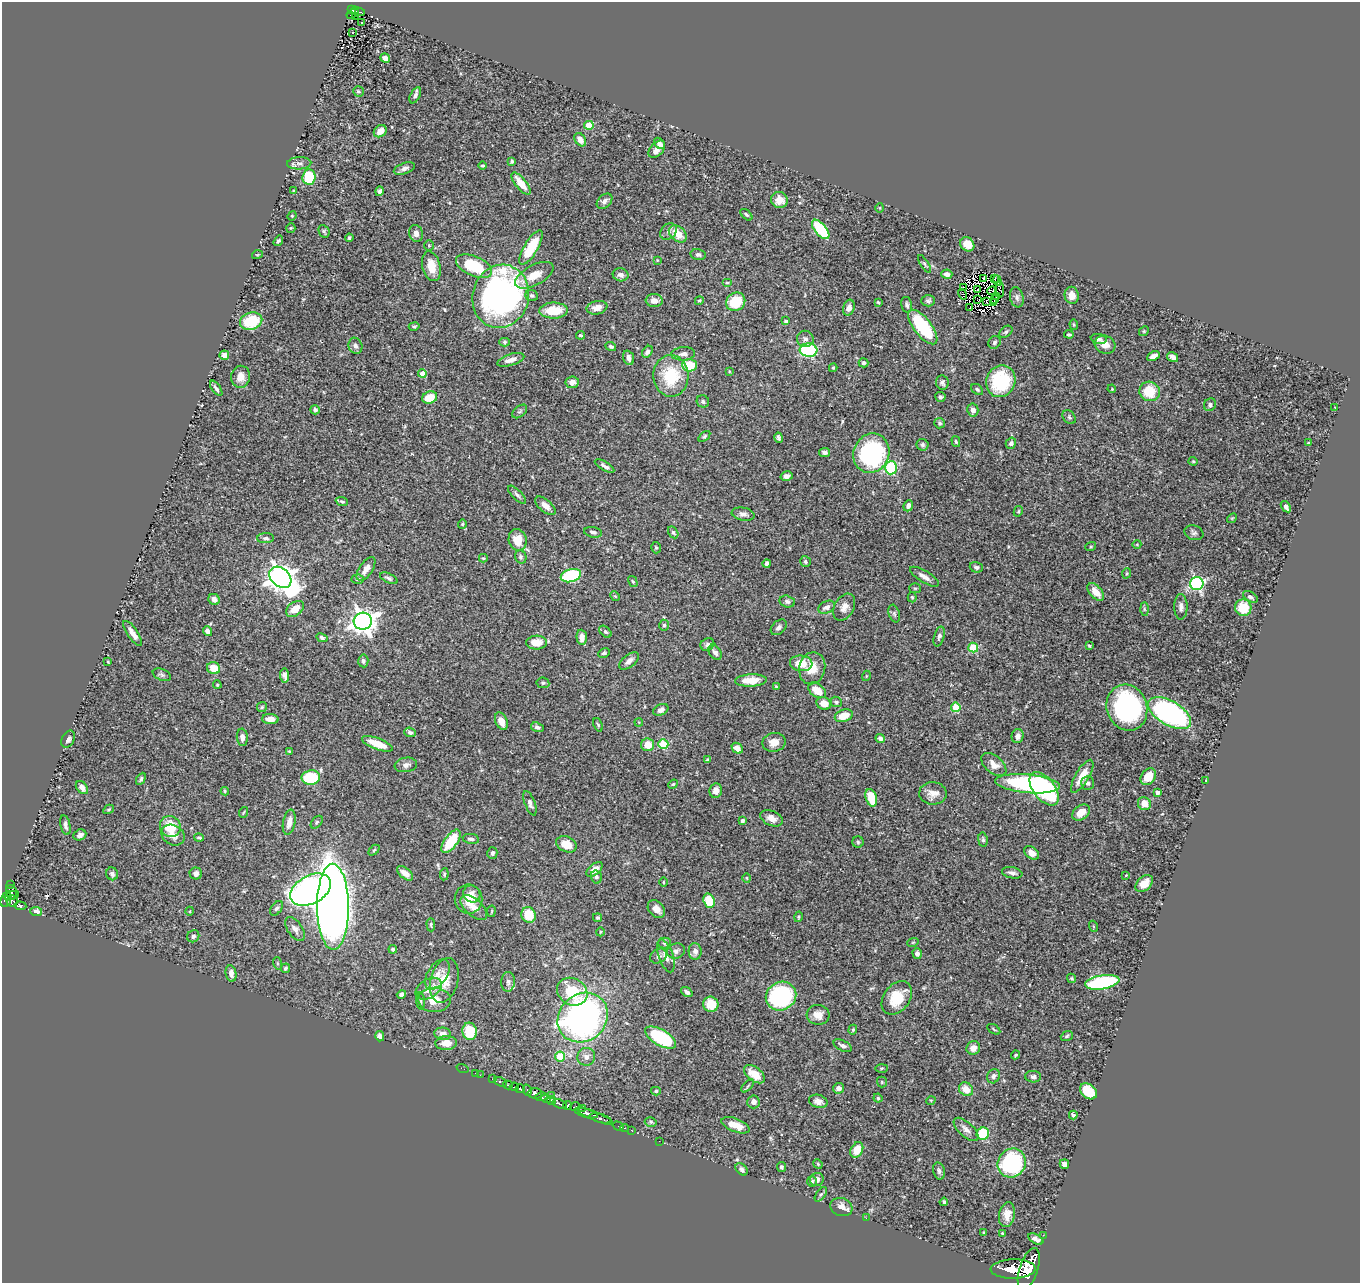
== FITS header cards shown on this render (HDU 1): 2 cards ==
NAXIS1  =                 1358
NAXIS2  =                 1281

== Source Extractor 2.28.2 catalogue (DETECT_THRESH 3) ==
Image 1358 x 1281 px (HDU 1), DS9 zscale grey, 1 PNG px = 1 image px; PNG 1362 x 1285 px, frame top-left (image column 1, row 1281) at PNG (2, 2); each listed source drawn as its Kron ellipse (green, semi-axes under 4 px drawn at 4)
Background 0.452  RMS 0.021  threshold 0.0634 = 3 sigma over >= 5 px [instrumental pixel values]
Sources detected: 416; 3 with non-positive FLUX_AUTO (blend fragments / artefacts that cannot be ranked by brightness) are neither listed nor drawn; the other 413 listed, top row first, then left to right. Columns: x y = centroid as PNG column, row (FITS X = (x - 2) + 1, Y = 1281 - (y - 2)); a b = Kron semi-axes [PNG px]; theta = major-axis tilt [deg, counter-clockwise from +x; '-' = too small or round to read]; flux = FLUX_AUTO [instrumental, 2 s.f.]
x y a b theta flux
351 10 4 4 - 43
358 11 7 3 -17 76
353 13 7 2 33 24
355 16 2 2 - 3.8
362 23 3 2 - 1.6
353 32 2 2 - 1.3
385 58 5 4 - 7.1
358 91 5 5 - 2.7
415 95 9 5 61 4.7
589 125 5 4 - 43
380 131 7 5 40 12
580 140 7 5 -57 11
660 143 6 4 -46 4.6
657 149 10 6 46 9.8
512 161 4 4 - 2.1
299 163 12 6 2 6.2
482 166 4 4 - 2.1
404 168 11 5 19 5.3
309 177 7 6 - 52
521 184 13 5 -51 22
294 190 4 3 - 1.2
379 191 5 4 - 4
779 200 8 8 - 14
604 201 9 6 44 5.9
880 208 5 3 - 1.4
746 215 7 4 -44 2.7
292 216 5 4 - 1.7
291 228 5 4 - 1.5
821 229 11 5 -50 77
324 231 6 5 - 2.3
668 232 9 7 45 5.8
416 233 8 7 - 6.7
678 234 10 7 -42 22
349 238 4 3 - 2.1
278 241 5 4 - 2.5
967 244 8 6 -49 16
429 245 5 4 - 1.8
531 248 19 7 59 64
698 254 7 5 -13 4.3
257 255 5 3 - 1.2
657 260 4 3 - 1
925 264 10 4 -57 2.7
431 266 15 9 -76 22
474 266 19 9 -24 71
947 274 5 4 - 5.9
534 275 21 10 28 24
621 275 8 6 -11 5.3
984 278 4 2 - 1.8
994 279 3 3 - 0.26
997 281 5 3 - 1.1
727 283 5 4 - 1.6
963 288 3 2 - 2.2
978 290 2 2 - 1
1000 290 8 4 -89 0.46
992 291 5 2 - 2.1
962 294 6 3 -57 1.8
1072 295 8 7 - 11
501 296 32 28 73 550
532 296 6 5 - 3.2
996 297 2 2 - 0.77
1017 297 10 6 -77 4.7
995 299 3 2 - 1.2
978 300 2 2 - 1.4
654 301 8 6 -4 9.4
699 301 4 4 - 2.2
928 301 7 5 2 3.3
987 301 3 2 - 1.8
736 302 10 9 - 48
878 302 4 4 - 1.6
994 303 4 2 - 2.1
907 305 8 5 -77 3.5
597 308 10 6 10 9.6
849 308 8 5 72 6.1
970 308 3 2 - 2.3
554 311 14 8 1 36
251 321 11 8 15 61
786 321 4 3 - 2.1
1074 325 5 4 - 1.7
414 326 5 4 - 2.1
923 327 21 8 -52 92
1144 331 5 4 - 1.5
1006 332 7 5 38 2.6
1069 334 5 3 - 2
580 335 4 3 - 1.9
805 339 8 8 - 5.3
1099 339 8 5 -8 4.3
505 342 5 4 - 2.2
994 342 6 5 - 3.3
1105 345 11 8 -26 11
355 346 8 6 -70 4.7
611 346 5 4 - 2.5
809 350 9 6 -6 190
647 352 6 5 - 4.9
683 354 12 6 3 7.4
224 355 5 4 - 9.1
1153 356 7 4 27 7.8
1173 357 6 4 -31 6.5
629 358 7 5 -70 7.1
511 360 14 5 17 9.7
864 363 5 4 - 3.2
689 365 7 6 - 39
833 368 4 3 - 1.8
729 371 4 2 - 1
422 374 4 4 - 16
671 376 21 17 -89 69
241 377 11 9 82 12
1001 381 16 14 68 84
572 382 7 6 - 7.3
942 383 7 6 - 4.1
216 388 9 4 -55 4
977 389 7 4 -41 2.6
1112 389 4 3 - 1.2
1150 391 10 9 - 40
940 397 5 5 - 3.1
430 398 8 6 22 28
703 401 6 6 - 3.2
1210 405 6 6 - 3.8
1335 407 2 2 - 0.88
315 410 5 4 - 4
973 410 6 5 - 6.9
520 411 8 5 40 2.8
1069 417 8 5 -50 2.9
940 423 5 5 - 2.5
704 436 7 4 37 2.3
779 438 5 4 - 3.9
956 442 5 4 - 1.9
1011 443 6 5 - 4.2
1309 443 3 2 - 1.5
922 445 6 6 - 2.9
825 453 5 4 - 3.6
871 453 20 17 68 170
1193 461 4 4 - 1.6
605 466 11 4 -30 4.5
891 468 6 6 - 100
787 476 6 4 14 6
517 495 12 5 -45 4.3
342 501 6 4 -22 1.9
545 506 12 6 -41 9.6
908 506 6 4 67 4.7
1286 507 6 4 -54 7.8
1018 511 5 4 - 1.6
743 514 12 6 -10 6.6
1232 518 5 4 - 1.6
462 524 5 4 - 1.6
593 532 9 5 -11 4
673 532 6 4 -60 3
1194 533 10 7 -21 4.2
266 538 8 5 1 4
518 540 11 9 -78 26
1137 544 4 3 - 1.1
1091 546 5 3 - 1.3
656 548 6 4 -74 2
521 557 7 5 -67 3
483 558 4 3 - 1.6
805 561 6 5 - 2.6
767 563 4 3 - 4
976 567 6 5 - 3.1
366 569 13 6 55 11
1127 573 5 3 - 1.6
571 576 10 6 17 120
280 577 12 9 -42 1600
924 577 16 6 -31 8.7
389 578 9 4 -26 3.1
357 579 6 4 4 2.4
633 582 6 3 -59 1.5
1197 584 6 6 - 260
915 588 5 5 - 1.8
1096 592 10 6 -49 14
615 596 5 4 - 1.6
912 597 5 4 - 1.8
1250 597 8 5 -29 3.7
214 599 6 5 - 7.7
787 601 8 6 -15 3.9
827 607 9 6 25 6.3
844 607 14 10 61 12
1181 607 12 6 -90 6.8
1243 608 8 8 - 36
295 609 10 6 37 19
1144 609 6 4 -88 1.9
894 614 9 5 -72 3.3
363 621 9 8 - 1200
664 625 5 5 - 2.3
779 627 9 6 43 5.5
207 631 5 4 - 4.7
605 632 7 4 -44 3
133 633 14 5 -56 11
939 636 10 5 74 4
582 637 7 5 -87 9.9
322 638 6 4 -27 2.8
537 643 10 7 1 20
707 644 7 6 - 3.9
1089 646 4 3 - 1.5
973 647 5 5 - 67
715 652 8 5 -55 4.7
604 653 6 4 30 2.7
363 661 6 5 - 3.2
629 661 11 6 39 7.2
108 662 4 3 - 1.2
801 663 11 8 -6 24
214 668 7 6 - 26
812 668 16 13 77 24
162 675 9 5 -23 3.5
285 675 7 4 -83 6
866 676 5 3 - 1.2
751 680 16 6 3 23
543 683 6 5 - 2.5
217 685 4 3 - 1.6
776 686 3 3 - 1.4
817 690 10 6 -36 22
836 702 6 5 - 2.9
824 703 7 6 - 16
262 707 5 5 - 1.9
956 707 5 4 - 53
1127 708 23 20 -70 230
661 710 8 5 25 7.1
1169 713 24 12 -30 350
844 716 9 6 18 21
270 719 8 5 -2 12
501 721 9 6 -67 14
639 722 4 3 - 1.1
598 725 7 4 -68 2.2
537 727 7 4 -18 3.9
410 732 6 4 -21 3.7
1018 736 7 6 - 7.3
242 737 8 5 -85 6.8
880 738 5 4 - 5
68 739 9 6 63 5
774 742 11 9 11 15
377 744 16 5 -21 27
663 744 5 5 - 69
647 745 6 6 - 20
737 748 6 4 -44 10
289 751 3 3 - 1.5
707 760 4 3 - 2.4
994 764 15 8 -39 13
406 765 11 7 10 6.9
1082 776 19 6 59 24
1148 777 9 7 53 26
311 778 9 7 8 66
141 779 6 4 62 2.5
1206 780 3 2 - 1.8
1088 783 7 6 - 3.6
673 784 5 4 - 1.7
1028 784 32 9 -6 200
82 788 7 5 -49 7.4
1044 789 19 10 -53 170
225 791 4 3 - 1.6
716 791 7 6 - 7.8
1157 792 4 3 - 5.9
933 793 14 11 -2 13
871 798 9 5 -72 31
530 803 13 5 -69 6.3
1144 804 7 6 - 17
109 809 6 4 29 2
244 812 5 3 - 1.3
1081 813 10 7 39 16
772 818 12 7 -23 12
742 821 3 3 - 3.3
289 822 13 6 79 11
317 822 7 4 50 2.3
65 825 10 5 -79 5.3
170 827 11 10 - 40
80 835 7 5 23 5.9
173 835 12 9 -32 10
199 838 5 3 - 2
471 839 8 5 -10 4
983 840 7 4 -83 2.5
451 841 13 6 54 52
858 842 6 5 - 2.2
566 844 10 7 -24 23
374 850 6 4 45 1.9
492 853 6 5 - 4.7
1032 853 8 5 -37 8.6
594 869 9 5 39 10
196 873 6 6 - 6.8
405 873 9 5 -39 11
1012 873 10 5 -11 5.7
112 874 6 6 - 4.1
444 874 6 4 83 1.9
1126 875 3 3 - 0.98
596 877 6 5 - 3.8
747 878 4 3 - 1.3
663 882 4 3 - 1.3
11 884 4 3 - 12
1144 884 10 6 42 17
311 890 22 14 28 1000
11 892 7 5 -69 190
472 894 9 8 - 8.9
12 896 7 3 18 130
6 899 8 5 71 160
469 899 14 14 - 23
12 901 6 5 - 120
709 901 7 5 -71 33
20 906 6 4 -2 100
333 907 43 16 -89 2300
277 908 8 5 55 3.5
474 908 16 8 -43 15
656 909 10 7 -46 11
36 911 6 4 -8 8
190 911 4 3 - 1.2
491 911 5 3 - 1.4
529 915 8 7 - 33
597 917 4 4 - 2.1
798 917 5 3 - 1.6
431 925 7 4 -88 2.3
1093 926 5 3 - 1.3
295 929 13 7 -56 8.5
600 932 4 3 - 1.2
193 936 6 5 - 4.4
913 942 5 3 - 1.7
664 943 6 5 - 2.7
393 949 4 4 - 2.8
676 951 9 7 19 6
695 951 8 6 -87 6.1
917 953 5 4 - 4.5
658 956 9 6 36 4.3
666 956 17 7 -71 12
277 963 6 4 -72 1.7
285 968 5 4 - 2.5
231 973 8 5 -80 6.8
437 974 17 10 56 13
1071 978 5 4 - 1.7
444 980 23 13 75 32
508 982 10 7 86 4.7
1102 982 17 7 9 180
429 989 14 9 32 20
572 992 16 13 -32 52
687 992 6 4 -38 5.1
401 994 5 4 - 5.4
781 996 15 14 - 170
897 998 18 13 54 43
434 1000 16 12 0 25
421 1001 9 3 -85 2.6
711 1004 8 7 - 29
818 1015 11 10 - 13
583 1018 26 23 42 560
994 1029 7 2 -33 1.5
853 1030 5 4 - 1.8
470 1031 8 7 - 48
443 1034 8 6 -9 8.7
380 1036 5 4 - 6
1067 1036 6 4 21 2.3
661 1037 17 8 -30 110
446 1043 11 7 3 16
843 1046 10 5 -28 5.4
973 1048 7 6 - 8.9
1016 1055 4 3 - 2.2
560 1056 5 5 - 48
586 1057 9 9 - 8.4
462 1068 6 2 -18 9.8
882 1068 6 3 1 1.6
475 1073 2 2 - 5.3
754 1074 12 7 -37 22
480 1075 2 2 - 3.4
994 1076 7 6 - 4.9
1033 1077 8 6 -3 4
492 1079 2 2 - 3.7
501 1082 7 3 -23 74
882 1082 5 5 - 1.7
508 1085 5 3 - 87
748 1086 8 3 45 2
514 1087 4 3 - 110
839 1088 5 5 - 7.7
520 1089 4 3 - 200
966 1089 7 6 - 17
527 1090 6 3 -74 210
656 1091 5 4 - 2
1088 1091 9 7 -39 48
535 1093 7 5 -4 340
551 1096 4 3 - 51
541 1097 6 3 15 160
878 1098 4 4 - 1.9
546 1099 5 4 - 70
552 1100 4 4 - 110
931 1100 5 3 - 1.3
818 1101 9 6 -16 7.2
753 1102 6 6 - 7.5
560 1104 7 3 -21 160
568 1105 4 3 - 120
575 1107 5 3 - 51
583 1108 3 2 - 49
586 1113 12 4 -14 340
1073 1115 4 3 - 3.2
595 1116 20 4 -22 230
600 1118 11 4 -14 260
651 1122 6 4 -14 2.2
735 1125 15 6 -21 21
618 1126 5 2 - 15
624 1128 4 3 - 18
966 1129 15 7 -42 8.9
631 1130 2 2 - 6.2
983 1134 6 6 - 61
659 1141 2 2 - 6.3
857 1150 8 6 63 24
1012 1163 15 13 49 140
818 1164 5 4 - 1.6
1064 1164 5 4 - 6.8
781 1167 5 4 - 2.9
742 1169 7 5 -46 4.4
939 1171 8 6 -78 4
817 1179 7 6 - 8.1
812 1181 5 5 - 2.1
821 1194 8 4 53 3.1
944 1202 4 3 - 2.6
841 1207 11 9 -20 10
1007 1215 12 8 79 15
866 1218 2 2 - 11
984 1232 4 3 - 1.7
1002 1233 3 2 - 1.4
1043 1235 2 2 - 6
1036 1239 8 4 -29 6.9
1013 1269 22 9 1 2200
1029 1269 22 9 72 2300
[3 non-positive-flux detections neither listed nor drawn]